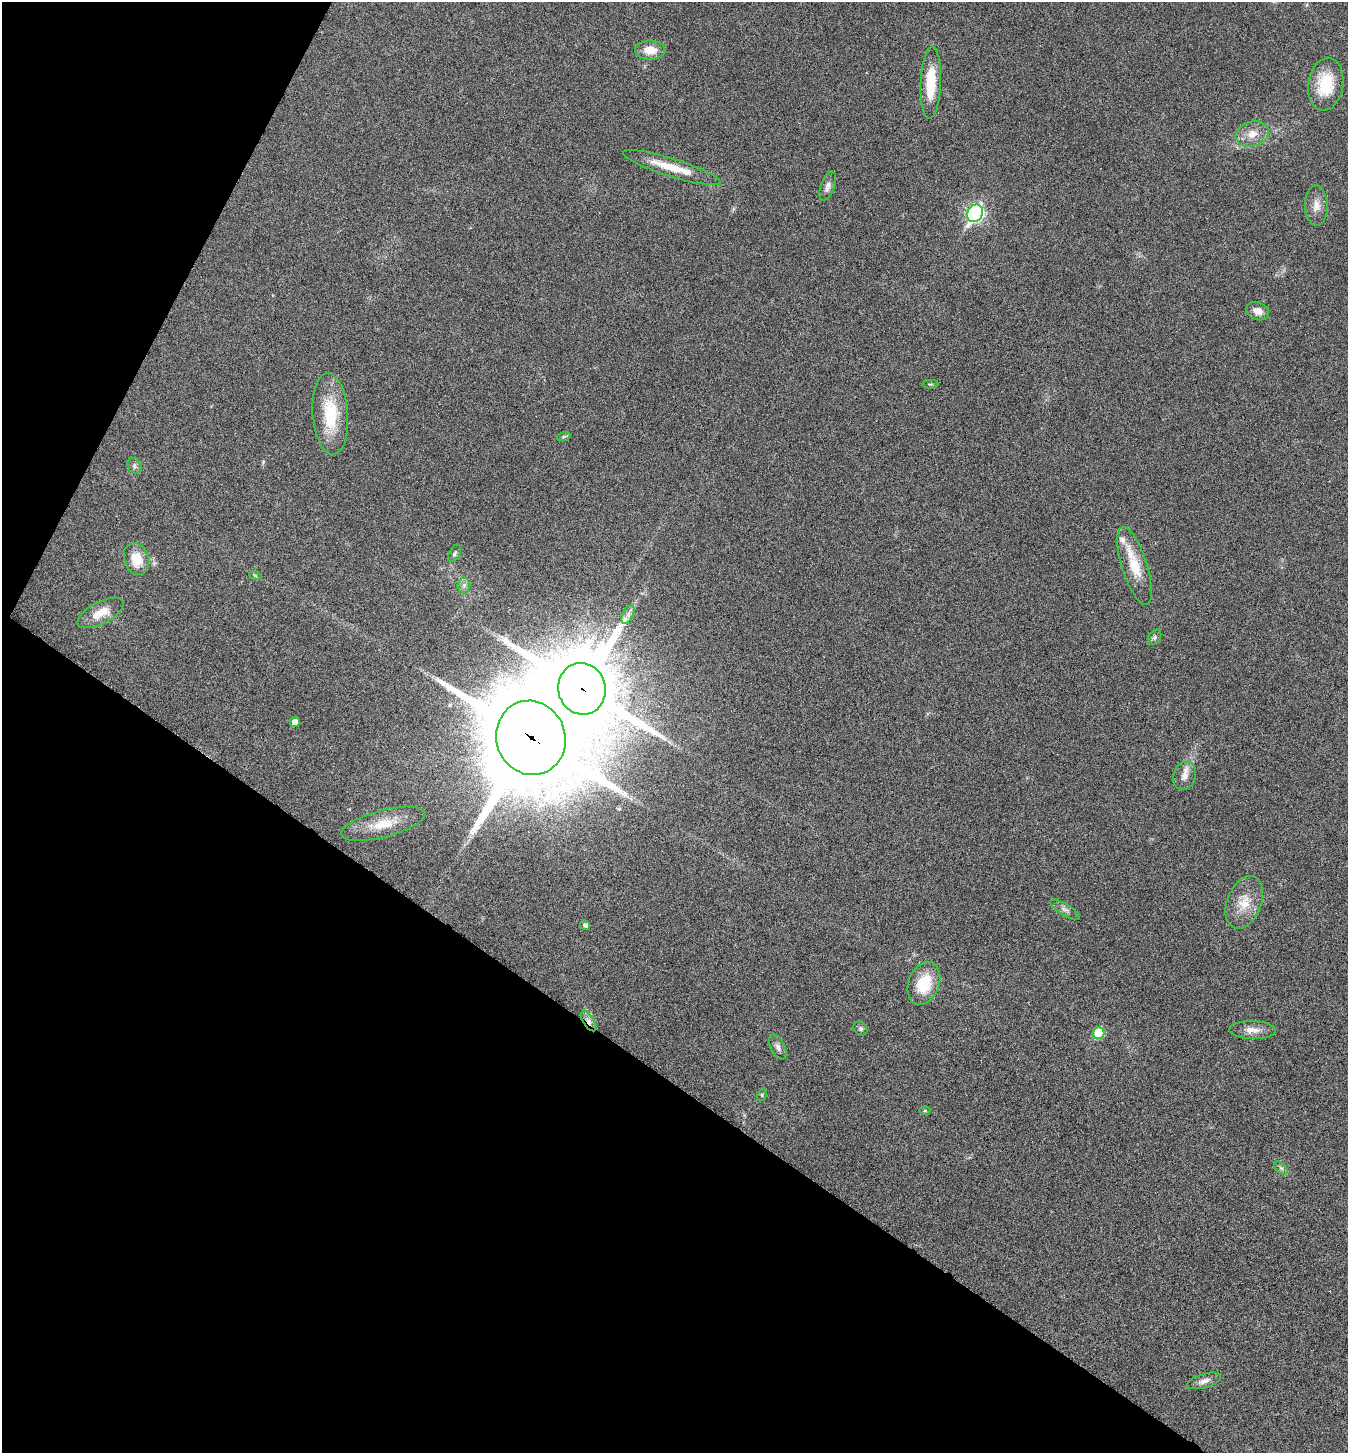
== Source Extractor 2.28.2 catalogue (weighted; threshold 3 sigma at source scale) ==
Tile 9 of 4 x 4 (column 1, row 3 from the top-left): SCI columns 291-1636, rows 1457-2907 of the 5824 x 5817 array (HDU 1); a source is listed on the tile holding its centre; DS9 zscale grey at full resolution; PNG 1350 x 1455 px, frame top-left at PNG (2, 2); each listed source drawn as its Kron ellipse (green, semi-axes under 4 px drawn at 4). Shown black and unused: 31% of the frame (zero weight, under 3 of 6 exposures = <1% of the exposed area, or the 3 px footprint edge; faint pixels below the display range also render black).
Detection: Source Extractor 2.28.2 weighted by HDU 2 'WHT'; one run over the whole footprint, this tile lists its part. Background 0.0356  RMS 0.0039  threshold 0.0158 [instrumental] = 3 sigma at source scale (4.09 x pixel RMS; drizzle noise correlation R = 1.36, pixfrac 0.8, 0.05/0.05 arcsec/px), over >= 5 px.
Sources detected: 41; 2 inside a brighter listed object's ellipse — not listed separately; the other 39 listed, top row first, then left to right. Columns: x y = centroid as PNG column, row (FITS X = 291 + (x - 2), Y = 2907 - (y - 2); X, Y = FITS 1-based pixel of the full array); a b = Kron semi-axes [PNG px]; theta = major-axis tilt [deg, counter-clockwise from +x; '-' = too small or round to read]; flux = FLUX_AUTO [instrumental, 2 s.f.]
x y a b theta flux
650 50 15 9 -2 5.3
931 83 36 10 88 13
1326 84 27 17 80 13
1252 134 17 12 18 4.8
672 167 51 9 -17 9.6
828 186 15 7 70 1.9
1316 206 20 11 -88 3.7
975 213 9 7 60 98
1258 311 12 8 -22 3.3
930 384 8 3 4 0.42
330 414 41 17 -86 18
564 436 7 4 19 0.58
134 466 8 6 -57 1.1
455 553 9 5 61 0.73
136 559 16 12 -72 7.9
1135 566 41 12 -72 11
255 575 6 4 -20 0.49
464 585 7 6 - 1.2
101 613 25 11 27 6.1
628 614 10 5 64 1.3
1154 637 8 6 56 0.82
582 689 26 23 -76 4000
295 722 5 5 - 2.9
531 738 37 34 -69 7100
1185 776 14 11 69 3
383 824 43 13 15 10
1244 902 27 17 69 8.1
1065 910 17 5 -32 1.7
585 925 5 4 - 0.83
924 983 22 15 68 14
589 1021 11 5 -57 1.8
860 1028 8 6 -46 0.8
1252 1030 23 9 -2 3.5
1098 1033 6 6 - 14
778 1047 13 7 -63 1.6
762 1095 6 4 63 0.46
925 1111 6 4 0 0.47
1281 1168 8 4 -44 0.87
1204 1381 17 7 16 2.2
Overlapping masked pixels (flux is a lower limit): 3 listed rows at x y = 582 689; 531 738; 589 1021